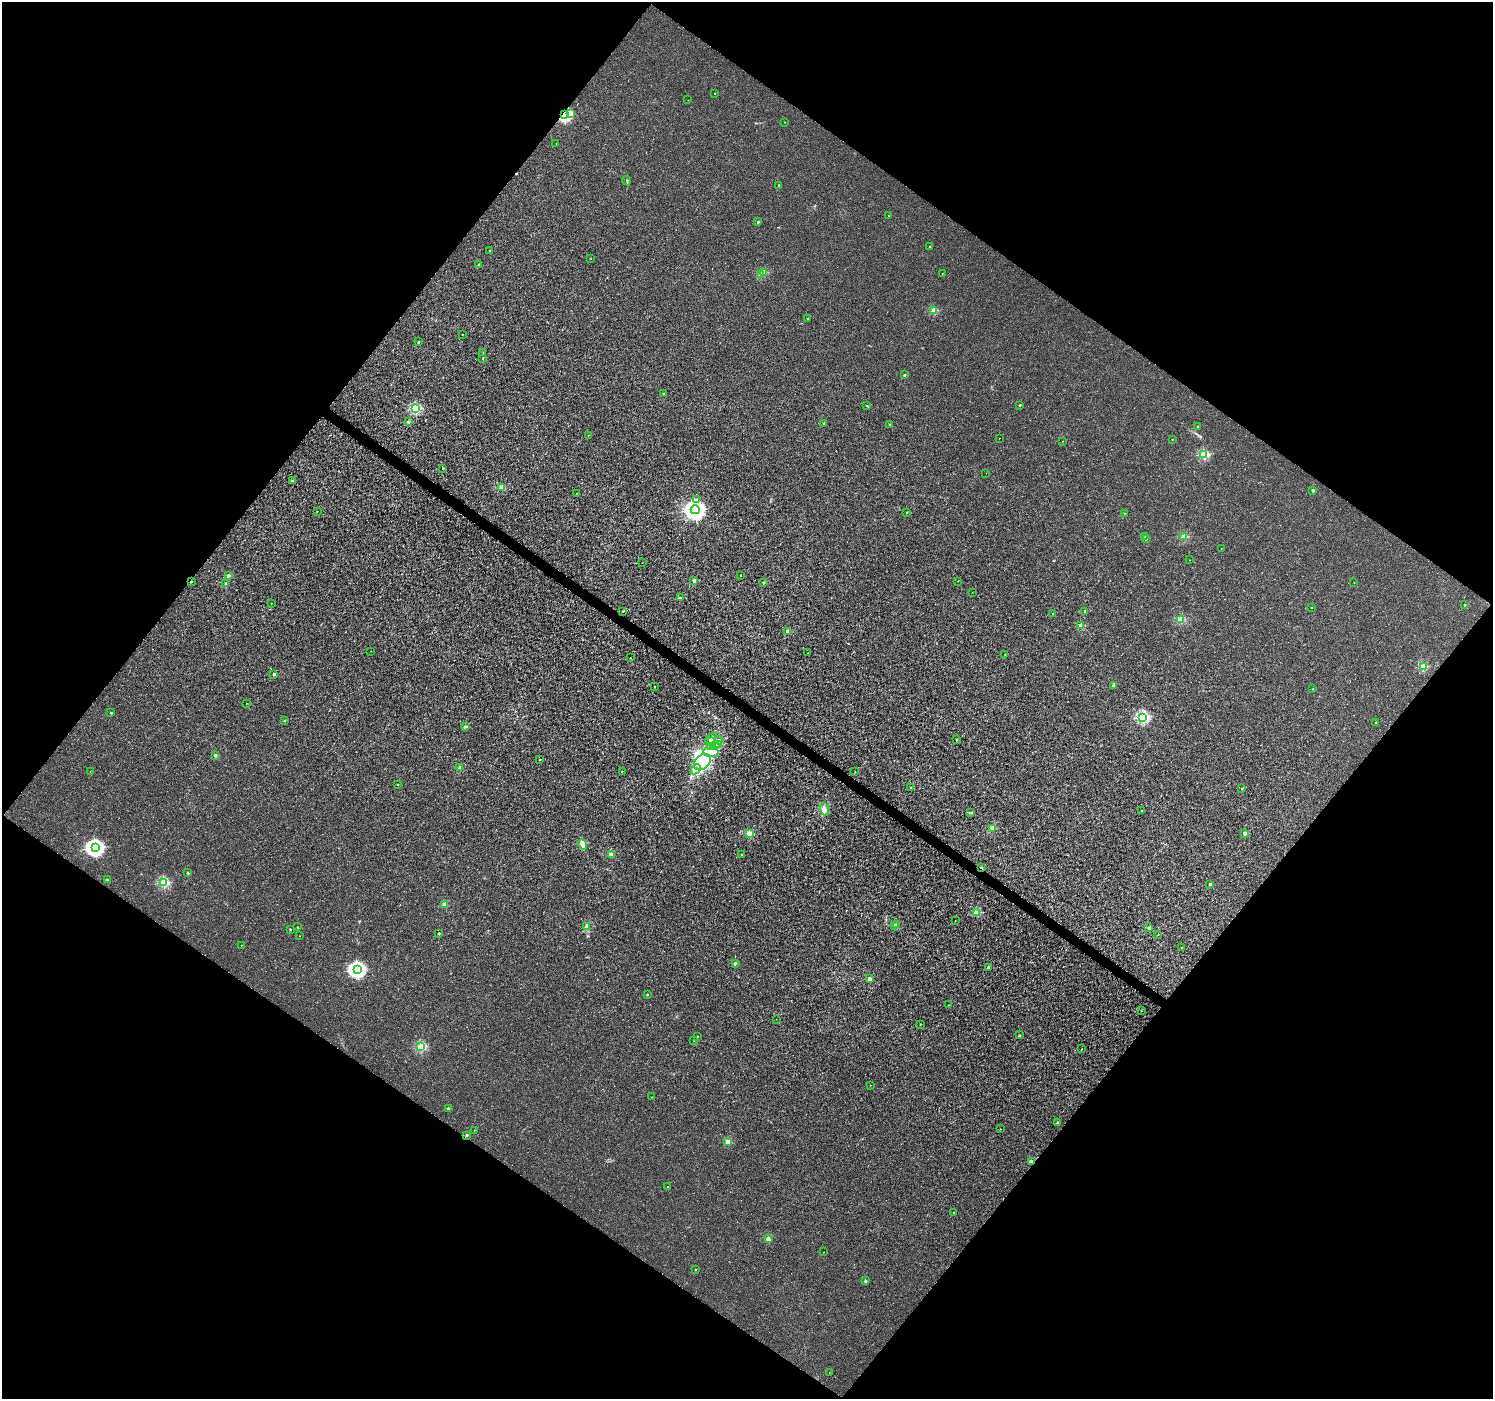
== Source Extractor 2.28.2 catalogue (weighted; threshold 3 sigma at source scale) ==
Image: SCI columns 8-5969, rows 246-5830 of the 5970 x 6010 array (HDU 1 of 3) = the unmasked area's bounding box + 8 px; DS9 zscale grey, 4 x 4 block average (1 PNG px = mean of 4 x 4 image px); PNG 1495 x 1401 px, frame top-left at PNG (2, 2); each listed source drawn as its Kron ellipse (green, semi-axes under 4 px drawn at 4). Shown black and unused: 50% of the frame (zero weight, under 3 of 4 exposures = <1% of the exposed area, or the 3 px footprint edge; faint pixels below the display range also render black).
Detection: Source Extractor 2.28.2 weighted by HDU 2 'WHT'. Background 0.00228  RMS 0.0023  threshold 0.0103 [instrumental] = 3 sigma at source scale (4.5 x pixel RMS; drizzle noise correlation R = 1.50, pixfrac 1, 0.0396/0.0396 arcsec/px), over >= 5 px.
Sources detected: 176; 3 inside a brighter object's white glare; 1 cosmic-ray / hot-pixel residue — neither listed nor drawn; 1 coinciding with a brighter row at this scale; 5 inside a brighter listed object's ellipse — not listed separately; the other 166 listed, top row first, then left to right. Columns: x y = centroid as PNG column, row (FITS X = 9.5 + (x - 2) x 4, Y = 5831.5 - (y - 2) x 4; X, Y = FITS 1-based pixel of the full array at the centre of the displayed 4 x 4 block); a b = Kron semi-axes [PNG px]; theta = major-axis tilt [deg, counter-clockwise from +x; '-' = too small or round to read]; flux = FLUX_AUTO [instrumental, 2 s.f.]
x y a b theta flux
715 94 2 2 - 0.65
688 100 2 2 - 0.32
564 114 2 2 - 320
571 114 3 2 - 2
785 122 2 2 - 0.57
556 144 2 2 - 0.34
627 181 4 2 - 1.3
779 185 2 2 - 0.96
889 216 2 2 - 3.1
758 222 2 2 - 4.2
930 247 2 2 - 2.9
490 250 2 2 - 2.4
591 259 2 2 - 0.34
479 264 2 2 - 0.88
764 272 2 2 - 26
761 274 2 2 - 27
942 274 2 2 - 0.78
934 311 2 2 - 46
808 318 2 2 - 2.4
462 335 2 2 - 0.77
418 342 2 2 - 4.3
482 353 2 2 - 1.1
482 358 2 2 - 3
904 375 2 2 - 5.3
663 394 2 2 - 1.6
1019 405 2 2 - 4.7
867 406 2 2 - 0.71
415 409 2 2 - 110
408 422 2 2 - 1.1
824 423 2 2 - 7.7
890 425 3 2 - 0.8
1198 427 2 2 - 5.5
589 435 2 2 - 0.26
999 438 2 2 - 0.26
1172 439 2 2 - 0.7
1063 441 2 2 - 0.42
1204 454 2 2 - 93
443 469 2 2 - 2
986 473 2 2 - 0.26
292 481 2 2 - 6.6
501 487 2 2 - 29
1313 490 2 2 - 8.4
576 493 2 2 - 0.25
696 500 2 2 - 2.3
695 510 4 4 - 780
317 511 2 2 - 0.5
907 513 2 2 - 3.8
1125 513 2 2 - 0.39
1145 536 4 2 - 0.83
1184 537 2 2 - 50
1147 538 3 2 - 0.98
1221 548 2 2 - 0.32
1190 560 2 2 - 0.5
642 563 2 2 - 0.18
228 575 2 2 - 11
740 575 2 2 - 2
191 581 2 2 - 3.2
694 581 2 2 - 15
958 581 2 2 - 0.86
763 583 2 2 - 4.8
1354 583 2 2 - 0.62
226 584 2 2 - 5.9
972 592 2 2 - 0.32
681 598 2 2 - 0.51
271 603 2 2 - 0.3
1465 605 2 2 - 2.5
1312 607 2 2 - 1.3
623 611 2 2 - 0.64
1085 611 2 2 - 4.9
1053 614 2 2 - 4.3
1180 619 2 2 - 61
1081 626 2 2 - 37
788 632 2 2 - 28
371 651 2 2 - 0.28
808 653 2 2 - 0.34
1005 654 2 2 - 0.99
630 658 2 2 - 0.71
1423 666 2 2 - 52
274 674 2 2 - 7.6
1113 685 2 2 - 1.2
655 686 2 2 - 1.1
1312 689 2 2 - 1.6
247 703 2 2 - 0.51
111 713 2 2 - 3.5
1143 717 2 2 - 170
284 720 2 2 - 3.2
1376 722 2 2 - 1.6
465 726 3 2 - 1.4
711 738 6 2 48 4.1
956 739 2 2 - 2.1
719 740 4 2 - 3.6
712 742 2 2 - 1.1
719 744 3 2 - 1.6
716 745 3 2 - 1.4
710 746 2 2 - 0.51
711 752 8 4 -4 8.3
215 755 2 2 - 9.5
540 759 2 2 - 1.3
702 762 9 7 43 52
460 768 2 2 - 18
695 769 6 3 44 5
90 771 2 2 - 0.28
622 771 2 2 - 0.96
855 772 2 2 - 0.42
398 784 2 2 - 3
911 787 2 2 - 0.94
1242 789 2 2 - 2.3
824 809 6 4 -70 6.1
1142 810 2 2 - 0.86
971 813 3 2 - 0.99
993 828 2 2 - 33
749 833 2 2 - 45
1244 833 2 2 - 17
582 844 5 3 - 4.1
95 848 3 3 - 440
611 854 2 2 - 26
742 854 2 2 - 1.7
981 868 2 2 - 4
188 873 2 2 - 5.3
107 880 2 2 - 4.9
164 883 2 2 - 110
1210 884 2 2 - 5.1
445 904 2 2 - 29
976 913 2 2 - 44
955 921 2 2 - 0.28
896 924 2 2 - 0.69
894 925 2 2 - 21
297 927 2 2 - 0.61
586 927 4 2 - 4.7
1149 928 2 2 - 8.1
290 929 2 2 - 2.8
439 933 2 2 - 4.1
1158 934 2 2 - 0.53
300 936 2 2 - 0.44
241 945 2 2 - 0.45
1182 948 2 2 - 0.71
735 963 2 2 - 12
988 967 2 2 - 5.8
357 970 3 3 - 390
870 979 2 2 - 22
647 994 2 2 - 2.4
949 1005 2 2 - 0.53
1142 1011 2 2 - 0.37
776 1019 2 2 - 0.21
920 1024 2 2 - 2.1
1019 1035 2 2 - 0.8
698 1036 2 2 - 1.8
694 1040 2 2 - 0.93
421 1047 2 2 - 92
1082 1049 2 2 - 0.57
870 1085 2 2 - 0.46
652 1097 2 2 - 0.41
448 1108 2 2 - 6.8
1057 1123 2 2 - 6.9
1000 1129 2 2 - 0.69
474 1130 2 2 - 0.26
467 1135 2 2 - 6.9
727 1141 2 2 - 29
1031 1161 2 2 - 18
668 1186 2 2 - 0.64
954 1212 2 2 - 1.1
768 1239 2 2 - 25
824 1252 2 2 - 0.34
696 1269 2 2 - 1.5
865 1281 2 2 - 7.5
829 1373 2 2 - 0.32
Overlapping masked pixels (flux is a lower limit): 4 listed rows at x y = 564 114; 191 581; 981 868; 1031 1161
Diffuse or blended objects may show on this block-average render without a row.